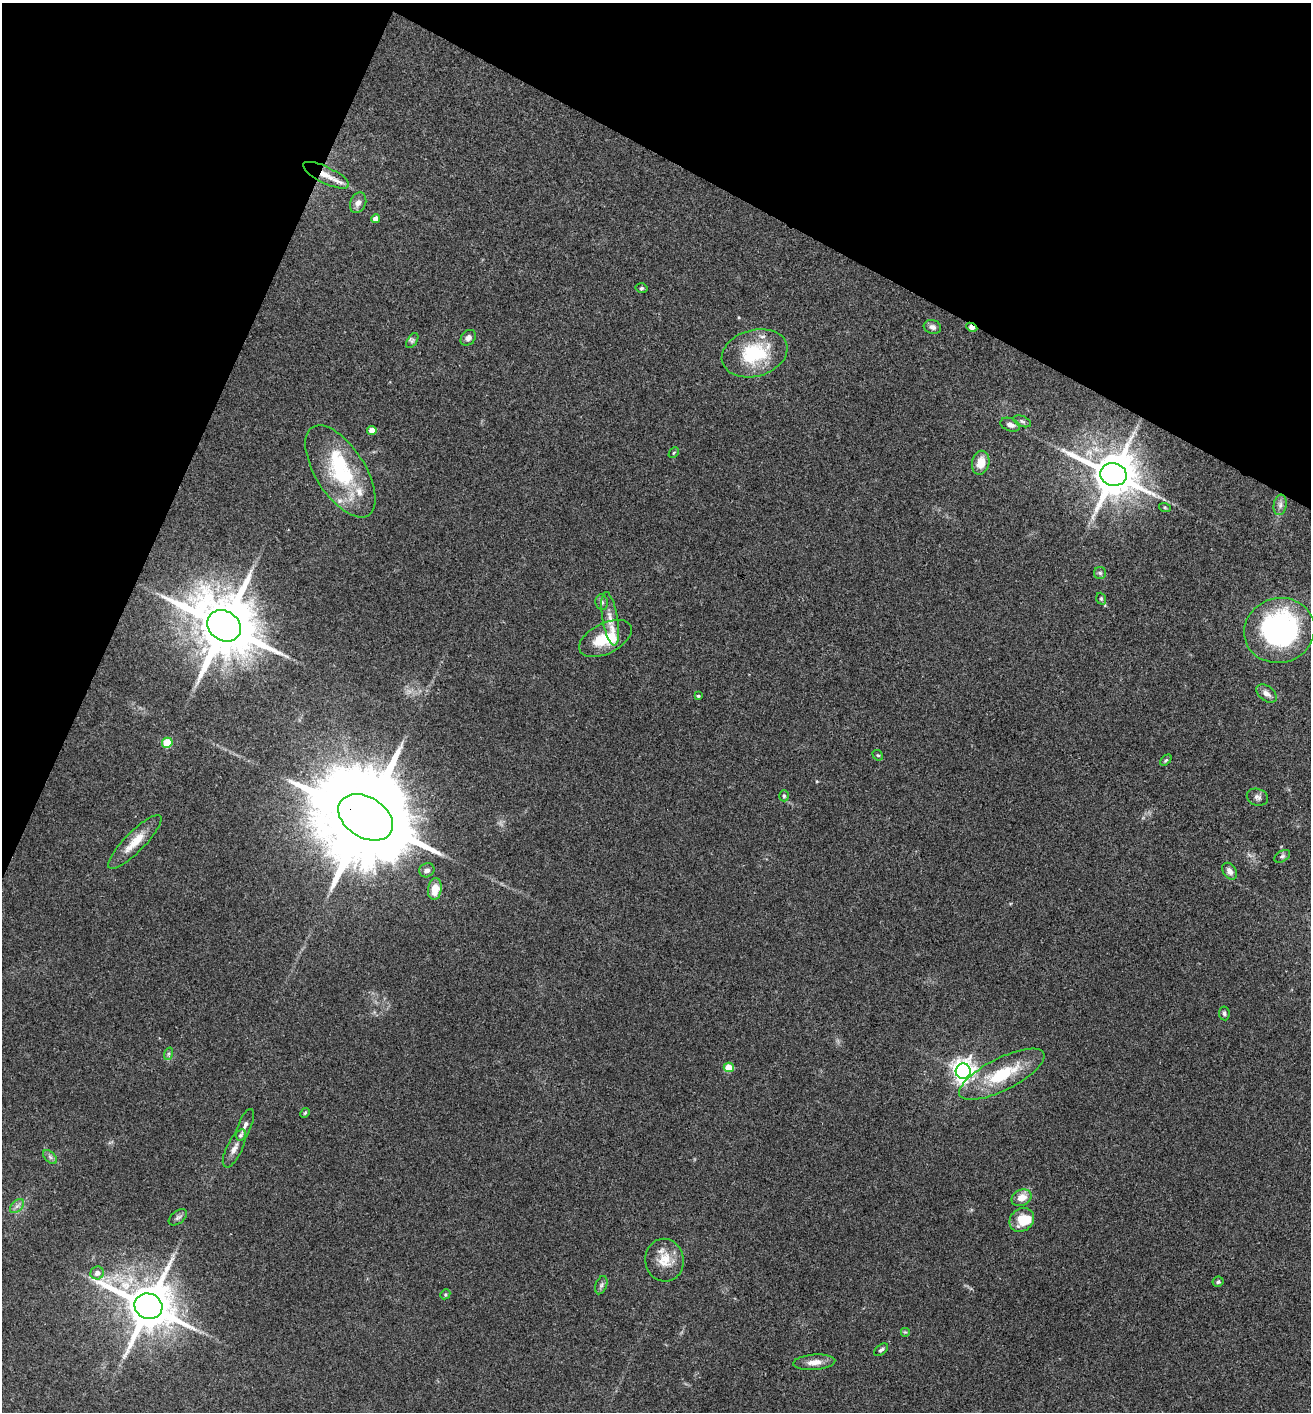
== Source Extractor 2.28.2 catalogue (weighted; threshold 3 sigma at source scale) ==
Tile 2 of 4 x 4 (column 2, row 1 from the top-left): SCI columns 1457-2765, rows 4235-5644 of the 5660 x 5650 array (HDU 1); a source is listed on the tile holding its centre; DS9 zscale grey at full resolution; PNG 1313 x 1414 px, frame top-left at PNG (2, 3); each listed source drawn as its Kron ellipse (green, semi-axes under 4 px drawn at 4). Shown black and unused: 22% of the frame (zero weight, under 3 of 4 exposures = <1% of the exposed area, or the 3 px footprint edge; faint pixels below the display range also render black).
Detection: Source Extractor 2.28.2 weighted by HDU 2 'WHT'; one run over the whole footprint, this tile lists its part. Background 0.0661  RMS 0.0053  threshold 0.0238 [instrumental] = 3 sigma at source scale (4.5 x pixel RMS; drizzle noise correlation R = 1.50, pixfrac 1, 0.05/0.05 arcsec/px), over >= 5 px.
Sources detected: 64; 1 inside a brighter object's white glare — neither listed nor drawn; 3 inside a brighter listed object's ellipse — not listed separately; the other 60 listed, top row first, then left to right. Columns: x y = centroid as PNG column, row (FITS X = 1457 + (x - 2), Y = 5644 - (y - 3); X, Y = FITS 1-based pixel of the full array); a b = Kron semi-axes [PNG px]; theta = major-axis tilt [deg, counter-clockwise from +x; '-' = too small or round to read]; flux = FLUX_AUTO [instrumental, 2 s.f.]
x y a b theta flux
326 175 25 8 -26 8.2
358 203 10 7 66 2.8
376 219 4 4 - 3.5
642 288 6 4 3 0.88
932 327 9 7 -18 2.3
972 327 6 3 -25 5.1
468 338 9 6 48 1.8
412 341 8 5 59 1.2
755 353 33 23 15 33
1022 421 9 5 -23 1.2
1010 425 10 6 -21 2.3
372 430 5 4 - 4.2
674 453 6 3 45 0.53
981 463 12 8 79 7.4
340 471 52 24 -58 44
1113 474 13 11 -14 2400
1280 505 10 6 81 2.2
1165 508 6 4 -19 0.6
1100 573 6 6 - 1.1
1101 599 6 4 -71 0.83
602 602 8 6 -82 1.3
610 619 27 7 -81 5.9
224 626 18 14 -33 5000
1279 630 35 32 16 120
605 638 28 15 26 19
1267 693 11 7 -38 3.1
698 696 3 3 - 0.62
167 743 5 5 - 17
878 755 6 4 -40 0.71
1166 760 6 4 45 0.68
784 796 5 4 - 0.89
1257 797 11 8 -18 2.1
366 817 30 20 -32 15000
135 842 36 10 46 10
1282 856 9 5 30 1.1
427 870 8 7 - 2.2
1230 871 9 6 -54 2.9
435 889 11 7 81 8.7
1224 1013 7 5 -82 1.2
168 1054 6 4 71 0.9
729 1067 5 4 - 13
963 1071 7 7 - 350
1002 1074 47 16 27 28
305 1113 5 4 - 0.63
245 1125 17 6 68 2.8
234 1148 21 8 64 4.3
50 1157 8 5 -45 1.4
1021 1198 10 8 25 5.7
17 1206 8 5 44 1.8
178 1217 10 6 37 1.7
1022 1220 13 11 41 11
664 1260 21 19 -82 11
97 1273 7 6 - 3.3
1218 1282 5 5 - 0.91
601 1285 9 5 69 1.3
445 1294 5 4 - 0.71
148 1306 14 12 -23 2800
905 1332 5 5 - 0.69
881 1350 8 5 38 1.2
814 1362 21 7 4 4.8
Overlapping masked pixels (flux is a lower limit): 3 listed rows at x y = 326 175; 972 327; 366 817